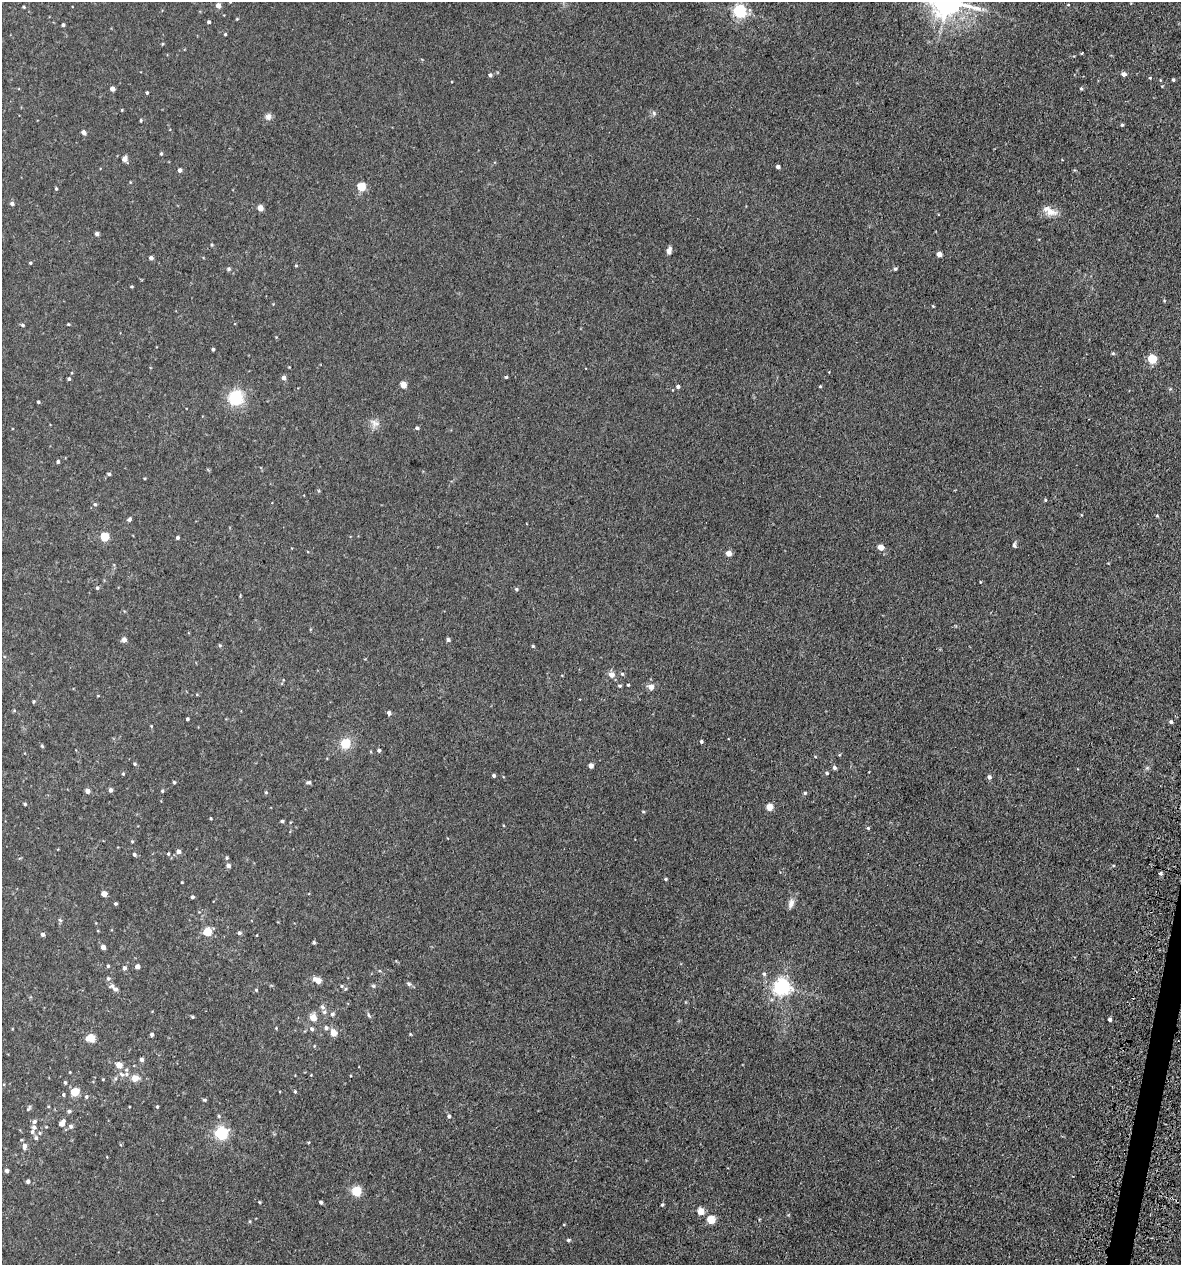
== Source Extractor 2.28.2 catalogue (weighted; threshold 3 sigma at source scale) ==
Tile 6 of 4 x 4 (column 2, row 2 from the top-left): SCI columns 1515-2693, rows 2574-3836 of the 5222 x 5150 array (HDU 1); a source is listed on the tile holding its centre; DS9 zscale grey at full resolution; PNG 1183 x 1267 px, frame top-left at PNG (2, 2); no overlay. Shown black and unused: <1% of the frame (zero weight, under 3 of 5 exposures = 5% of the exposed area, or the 3 px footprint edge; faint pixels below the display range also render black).
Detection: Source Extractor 2.28.2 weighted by HDU 2 'WHT'; one run over the whole footprint, this tile lists its part. Background 0.0181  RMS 0.0034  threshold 0.0152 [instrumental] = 3 sigma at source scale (4.5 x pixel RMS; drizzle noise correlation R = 1.50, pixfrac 1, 0.05/0.05 arcsec/px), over >= 5 px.
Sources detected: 189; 4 inside a brighter listed object's ellipse — not listed separately; the other 185 listed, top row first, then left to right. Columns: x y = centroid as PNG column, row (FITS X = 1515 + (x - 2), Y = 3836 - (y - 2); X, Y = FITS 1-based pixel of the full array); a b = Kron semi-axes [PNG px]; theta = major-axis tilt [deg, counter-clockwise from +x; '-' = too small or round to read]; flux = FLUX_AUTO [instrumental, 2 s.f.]
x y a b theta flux
1068 5 4 2 - 0.23
218 6 5 5 - 1.9
24 7 3 3 - 0.33
740 11 6 5 - 60
237 19 4 3 - 0.27
209 22 4 4 - 0.6
63 25 3 3 - 0.63
225 34 3 3 - 0.36
162 44 4 3 - 0.32
1082 53 3 2 - 0.25
1124 74 5 4 - 1.6
490 75 4 4 - 0.77
1173 80 3 3 - 0.5
112 89 4 4 - 1.8
1081 89 4 4 - 0.44
147 93 3 3 - 0.43
122 110 5 3 - 0.26
654 113 6 3 -72 0.5
268 117 9 8 - 1.2
141 120 4 3 - 0.39
1122 125 3 3 - 0.5
83 132 6 4 -48 1.3
161 153 4 3 - 0.42
124 159 4 4 - 2.4
778 167 4 4 - 1.1
180 170 4 4 - 1.1
361 187 5 5 - 12
56 189 4 4 - 0.34
12 203 5 4 - 0.87
260 208 4 4 - 3
1051 212 17 10 -7 3.3
97 234 4 4 - 1
669 251 7 5 79 1.5
939 254 4 4 - 2.8
151 258 4 4 - 1.2
30 263 4 3 - 0.41
296 266 4 4 - 0.31
229 269 5 4 - 0.48
895 269 4 4 - 0.69
132 287 3 3 - 0.35
68 324 4 3 - 0.32
22 325 4 4 - 0.57
213 349 3 3 - 0.58
1113 353 5 4 - 0.43
1152 359 5 5 - 15
506 377 3 3 - 0.42
284 378 4 4 - 1.5
69 379 4 4 - 0.53
403 385 4 4 - 4.7
678 386 4 4 - 0.85
820 386 4 3 - 0.28
236 398 17 16 - 11
38 402 3 3 - 0.47
375 423 13 10 -22 2.1
417 428 4 4 - 0.63
58 462 4 3 - 0.77
109 474 4 3 - 0.54
1045 500 4 4 - 0.35
95 504 5 5 - 0.58
1157 516 4 3 - 0.32
129 519 6 4 47 0.68
104 537 5 5 - 13
177 538 4 4 - 0.73
1014 545 7 4 85 0.68
881 547 4 4 - 3.8
729 553 4 4 - 3.5
980 582 4 2 - 0.2
97 588 4 4 - 0.55
516 589 5 4 - 0.51
124 640 6 5 - 1.3
448 640 4 4 - 0.8
220 645 5 4 - 0.39
533 646 4 4 - 0.39
622 674 5 4 - 0.47
612 675 7 7 - 2.1
628 685 3 3 - 0.35
619 686 4 3 - 0.45
651 687 5 5 - 2.4
33 702 4 4 - 0.41
389 713 4 4 - 1.1
187 719 3 3 - 0.52
1171 722 4 4 - 0.69
701 741 3 3 - 0.66
345 743 16 14 59 4.7
42 746 5 4 - 0.38
379 750 4 4 - 0.66
135 764 4 4 - 0.39
591 766 4 4 - 2.1
834 768 5 4 - 0.83
827 773 4 3 - 0.48
123 774 4 4 - 0.32
494 775 4 3 - 0.7
989 777 4 4 - 1
174 782 4 3 - 0.44
308 782 7 4 11 0.59
110 790 4 4 - 1
87 791 4 4 - 1.8
162 791 4 4 - 0.42
266 792 5 4 - 0.39
805 793 5 4 - 0.43
25 804 3 3 - 0.39
769 807 5 4 - 5.5
643 812 5 3 - 0.34
211 818 3 3 - 0.35
282 821 4 3 - 0.55
868 828 4 4 - 0.4
132 841 4 4 - 0.31
178 852 5 5 - 1.6
168 854 4 4 - 0.35
134 855 5 4 - 0.63
227 858 5 4 - 0.4
228 866 5 4 - 1.2
1113 866 4 3 - 0.3
1160 873 4 4 - 0.66
666 879 4 4 - 0.37
182 882 3 2 - 0.25
104 894 4 4 - 3
192 897 3 3 - 0.72
791 903 12 7 76 1.7
115 904 3 3 - 0.5
60 920 6 4 -44 0.41
207 932 5 5 - 10
239 933 5 4 - 0.65
42 934 4 4 - 0.91
314 942 4 3 - 0.52
103 947 4 4 - 1.6
108 966 4 3 - 0.43
137 967 4 4 - 1.5
124 968 5 4 - 0.99
764 974 5 5 - 0.52
108 978 6 5 - 0.68
317 980 9 5 -26 3.4
409 984 7 5 -27 0.67
342 986 5 4 - 0.41
373 986 6 4 -1 0.47
782 987 6 6 - 120
115 989 7 5 -37 0.96
256 990 5 4 - 0.35
322 1007 6 5 - 0.79
332 1014 6 5 - 0.66
369 1015 7 4 -66 0.56
192 1017 4 3 - 0.4
313 1018 5 5 - 4.8
1110 1019 4 3 - 1
276 1028 4 4 - 0.27
326 1028 6 6 - 0.96
312 1029 6 5 - 0.68
333 1033 5 4 - 4.8
152 1034 4 3 - 0.76
410 1034 4 4 - 0.26
90 1038 8 6 12 4.2
141 1059 4 4 - 1.1
119 1065 5 4 - 4
127 1070 6 5 - 0.69
122 1074 8 5 -39 0.92
135 1078 5 5 - 4.3
103 1079 4 2 - 0.22
65 1082 5 4 - 0.48
295 1091 4 3 - 0.4
75 1092 6 5 - 8.5
63 1095 4 3 - 0.42
86 1097 5 4 - 0.56
204 1100 5 3 - 0.48
157 1107 4 3 - 0.4
29 1108 9 3 57 0.49
69 1111 5 4 - 0.68
219 1116 5 4 - 0.38
449 1116 5 5 - 0.56
34 1121 6 5 - 0.74
62 1123 7 4 57 2.5
71 1126 6 6 - 0.88
34 1127 6 5 - 0.93
221 1133 6 5 - 56
36 1138 6 5 - 0.62
24 1146 9 6 83 1.4
107 1157 3 2 - 0.19
7 1171 4 4 - 0.95
28 1181 4 4 - 0.88
356 1191 10 10 - 4.5
259 1202 3 3 - 0.28
321 1202 4 3 - 0.71
662 1205 4 3 - 0.44
701 1211 5 4 - 5.2
711 1220 5 5 - 11
568 1240 4 4 - 0.5